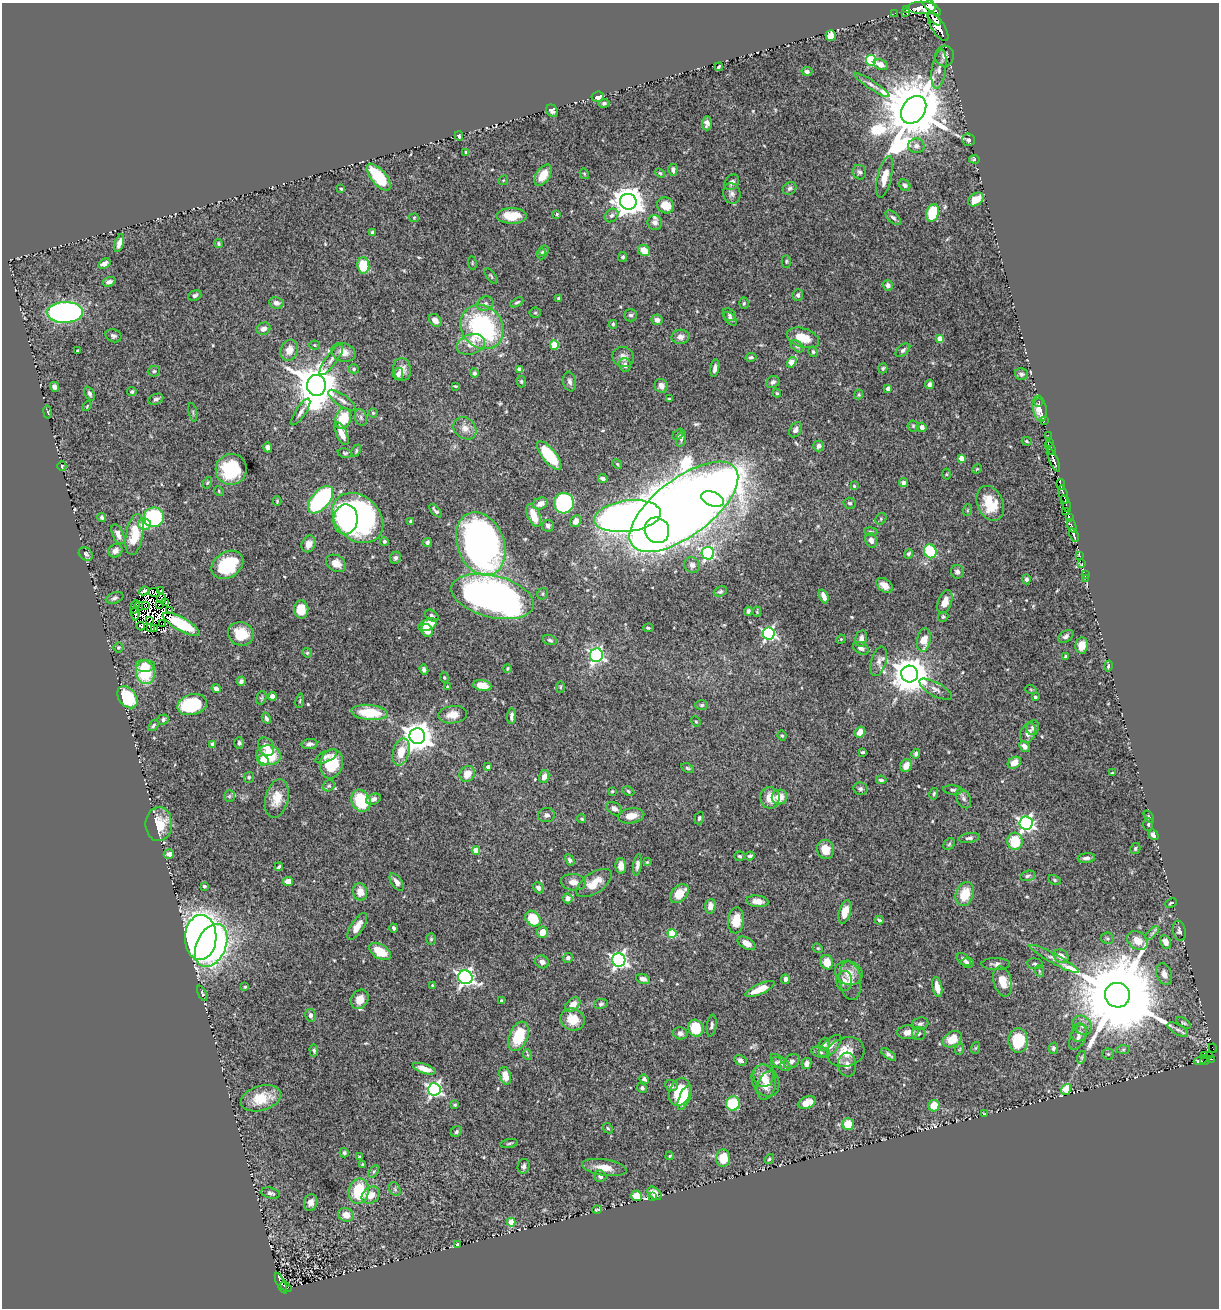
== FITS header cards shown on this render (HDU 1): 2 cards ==
NAXIS1  =                 1217
NAXIS2  =                 1306

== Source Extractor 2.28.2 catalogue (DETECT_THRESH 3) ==
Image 1217 x 1306 px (HDU 1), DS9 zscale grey, 1 PNG px = 1 image px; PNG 1221 x 1310 px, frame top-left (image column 1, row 1306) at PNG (2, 3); each listed source drawn as its Kron ellipse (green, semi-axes under 4 px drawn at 4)
Background 0.604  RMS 0.019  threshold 0.0581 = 3 sigma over >= 5 px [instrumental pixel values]
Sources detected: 549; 11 with non-positive FLUX_AUTO (blend fragments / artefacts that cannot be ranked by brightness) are neither listed nor drawn; of the other 538, the 500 brightest by FLUX_AUTO listed and drawn (38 fainter detections omitted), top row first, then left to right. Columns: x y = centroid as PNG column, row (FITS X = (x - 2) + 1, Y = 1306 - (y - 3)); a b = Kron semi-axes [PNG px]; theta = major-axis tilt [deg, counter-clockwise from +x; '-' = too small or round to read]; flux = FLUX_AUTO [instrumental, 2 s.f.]
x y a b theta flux
931 6 12 4 -40 1700
922 8 14 6 0 2800
906 9 3 2 - 12
906 12 3 2 - 16
895 13 2 2 - 7.9
934 18 9 3 -45 780
938 27 16 6 -57 2500
831 36 5 5 - 17
945 56 10 9 - 5.9
871 60 5 5 - 130
881 65 7 5 -26 8.4
719 67 4 2 - 1.8
939 69 20 7 82 9.8
807 71 5 4 - 3.8
872 85 21 4 -33 6.4
598 97 6 5 - 8.1
604 103 5 4 - 2.3
914 110 15 11 54 15000
552 111 6 5 - 4.5
707 123 7 4 88 4.9
459 136 4 3 - 3
968 140 6 6 - 3.4
916 146 8 7 - 5.2
466 152 3 3 - 1.7
974 159 5 4 - 3
673 170 6 4 88 4.9
859 172 7 6 - 3.2
660 173 6 3 -44 1.6
584 174 5 4 - 1.5
543 175 12 6 56 21
379 177 16 7 -49 68
885 177 21 7 77 18
503 180 5 4 - 1.6
732 182 8 6 50 5.5
905 185 6 5 - 4
790 188 7 6 - 3.5
341 189 3 3 - 1.6
732 193 10 8 -75 5.8
976 199 8 6 36 22
628 202 8 8 - 2000
666 205 9 7 -28 21
933 213 9 6 73 53
557 214 4 3 - 1.4
612 215 7 6 - 4.2
511 216 15 8 -1 29
414 218 4 4 - 1.3
893 218 9 5 -41 3.9
655 222 7 7 - 7.7
372 232 4 3 - 2.1
119 243 9 4 73 6.7
218 244 4 4 - 2.1
644 250 6 5 - 17
544 251 5 4 - 2.2
541 254 5 4 - 3.5
623 257 5 4 - 2.6
786 261 6 4 88 1.8
472 263 7 3 -83 1.3
104 264 7 4 31 5.4
363 266 8 6 -85 37
491 276 9 3 -52 1.9
109 282 7 4 18 5.1
888 285 5 5 - 5.8
195 295 7 5 21 3.3
798 295 6 5 - 3.7
559 298 4 3 - 2.6
517 302 7 3 28 2.1
276 303 7 6 - 5.6
744 303 5 4 - 1.7
485 304 8 7 - 4.7
65 312 18 10 1 410
535 313 5 5 - 1.8
631 315 6 6 - 3.2
729 315 7 5 -42 2.8
730 319 8 5 -45 4.1
435 320 7 5 -48 7.7
657 320 5 5 - 5.6
613 324 4 3 - 1.7
482 327 23 20 -52 200
264 329 7 6 - 7.7
113 336 8 6 -20 3.3
680 337 9 7 3 6.5
803 338 17 9 -17 25
940 339 4 4 - 17
471 344 14 10 17 13
314 345 5 4 - 1.5
554 345 4 4 - 42
797 346 7 4 -41 2.5
289 350 10 8 72 14
903 350 8 5 41 3.5
78 351 4 3 - 2.7
343 352 12 9 -17 12
813 352 5 4 - 2.3
623 357 11 10 - 8
751 357 5 4 - 2.6
331 360 18 5 54 8.4
792 362 6 4 58 29
625 365 7 5 -76 5.2
715 368 9 4 80 5.4
883 368 5 4 - 2.2
354 369 5 4 - 1.9
519 369 4 4 - 4
402 370 11 9 -84 9.4
154 371 6 5 - 2.6
474 373 5 4 - 2.4
398 374 6 5 - 6
1021 374 6 5 - 2.9
521 382 6 4 -88 1.9
570 382 10 6 -81 4.9
773 382 7 5 35 4.1
930 384 5 4 - 4.2
316 385 10 9 - 4800
456 386 3 2 - 1.4
661 386 7 6 - 8.4
54 387 5 4 - 4.6
888 389 4 4 - 9.7
132 392 4 4 - 1.9
89 393 7 4 -65 3.6
777 393 4 3 - 1.6
859 395 5 4 - 1.7
156 399 8 5 22 3.6
669 399 3 3 - 1.8
342 400 16 6 -35 6.2
1039 402 3 2 - 6.9
87 406 5 3 - 1.3
1040 409 13 7 -80 15
48 412 6 3 -80 1.9
193 412 9 3 -79 1.7
301 412 15 5 57 5.4
373 413 4 4 - 1.4
343 418 10 7 72 47
361 418 8 6 -75 3.9
1044 420 2 2 - 6.9
913 426 5 5 - 1.9
922 427 5 4 - 6.5
465 428 12 10 -40 10
796 430 8 5 60 5.7
341 433 12 5 -65 17
678 434 6 4 44 3
1048 435 2 2 - 14
681 439 8 4 76 2.9
1027 441 5 4 - 1.4
1049 442 2 2 - 41
819 446 5 5 - 4.8
267 447 5 4 - 5
1050 448 7 3 -57 490
356 450 6 4 64 2
345 453 7 4 -10 2
549 455 17 6 -51 64
961 458 4 4 - 13
1054 460 13 3 -67 910
617 464 5 4 - 1.5
62 466 5 4 - 2.1
231 469 15 15 - 59
977 469 5 4 - 1.5
946 474 5 3 - 1.3
603 478 5 3 - 4.6
207 483 6 4 59 1.7
903 483 4 4 - 4.2
1061 484 5 3 - 240
854 486 4 4 - 1.6
219 491 5 4 - 1.5
1063 494 9 3 -74 390
713 499 12 7 -22 120
321 500 16 9 49 180
277 501 5 4 - 1.5
564 503 10 10 - 180
850 503 6 5 - 2.8
990 503 18 13 -66 37
540 504 8 5 23 8.9
1066 504 9 3 -70 77
684 507 64 28 37 3600
968 510 6 4 71 1.4
436 511 8 3 -49 3
1066 512 3 2 - 55
534 516 12 6 -65 23
627 516 33 15 7 1300
102 517 4 4 - 2.9
154 517 10 10 - 100
1069 517 4 2 - 62
358 518 28 22 -43 420
346 519 15 12 82 96
881 519 6 5 - 2.1
576 521 6 5 - 7.8
411 522 3 3 - 4.2
144 524 6 6 - 23
548 526 6 6 - 4.2
1072 526 7 3 -68 100
657 530 13 12 - 330
871 532 7 4 -6 2.1
118 534 10 5 -65 7.4
135 534 21 8 80 41
1074 535 7 3 -70 390
871 540 7 5 -69 6.9
384 541 4 4 - 2.9
427 542 4 4 - 3.4
308 544 8 6 66 9
481 544 32 23 -69 640
115 551 7 6 - 5.2
930 551 7 6 - 90
708 553 6 6 - 210
86 554 7 6 - 3.2
909 554 5 4 - 2.8
1080 556 3 2 - 1.4
396 558 6 5 - 3.7
336 563 10 8 -31 12
1082 563 3 2 - 13
227 565 17 12 33 65
692 565 8 7 - 4.9
957 572 7 6 - 4.3
1085 574 2 2 - 5.1
1086 578 2 2 - 5.6
1027 579 5 4 - 3.4
884 585 9 6 -37 10
144 591 5 3 - 1.6
160 591 3 2 - 2
720 591 7 5 22 2.5
154 593 6 2 -24 5.1
543 594 6 5 - 2
492 596 42 21 -14 730
824 596 7 4 -68 8.8
115 598 9 5 18 3.3
161 599 5 2 - 2.8
945 602 12 6 70 14
165 603 4 2 - 9
159 604 3 2 - 2.5
146 605 4 3 - 3.9
139 606 4 2 - 4.7
135 607 7 2 76 3.8
169 610 2 2 - 2.9
301 610 9 7 -89 22
748 611 4 4 - 3.2
757 612 5 4 - 1.4
135 613 7 3 -87 5.2
432 616 7 5 -34 3.3
943 617 5 5 - 2.1
150 620 3 2 - 2.7
163 623 2 2 - 2.9
181 624 21 6 -29 54
428 625 10 5 24 27
141 626 4 3 - 1.5
150 628 4 2 - 2.8
648 628 5 4 - 1.7
155 629 2 2 - 2.1
427 630 6 5 - 12
769 633 6 6 - 230
241 634 13 11 -22 33
1066 636 8 5 31 4.3
861 638 8 6 78 5.8
841 639 5 4 - 1.3
550 640 7 4 -17 2.5
924 640 12 7 81 21
1082 645 8 6 82 14
118 648 5 5 - 1.9
861 648 8 5 -28 6.1
307 653 5 4 - 1.7
596 655 7 6 - 280
1066 657 4 3 - 2.4
879 661 15 7 74 8.1
146 666 10 6 0 18
1108 666 5 4 - 2.5
507 668 4 3 - 1.4
424 669 5 4 - 3.3
145 672 12 9 -80 56
910 674 8 8 - 3300
444 678 5 4 - 1.6
241 681 4 4 - 4.7
482 685 9 5 -10 16
447 687 4 3 - 1.4
560 687 6 4 88 1.6
216 689 5 4 - 7
936 689 18 7 -29 7.7
1031 690 6 3 -20 1.3
272 696 4 4 - 7.4
127 697 12 8 -52 60
1035 697 4 3 - 2.1
261 698 7 5 72 2.3
300 701 7 3 82 1.6
192 705 15 10 14 87
702 705 6 5 - 2.4
369 712 18 7 -6 47
453 715 14 8 7 13
511 716 8 3 85 4
266 718 6 4 -62 2.8
163 719 6 5 - 2.8
696 721 5 4 - 1.7
153 726 6 4 53 2.2
1033 728 8 6 81 3.7
860 732 6 5 - 11
1028 733 10 7 64 8.8
782 735 5 3 - 1.7
417 736 8 8 - 2000
239 743 6 5 - 2.9
212 744 3 3 - 3.5
309 744 8 5 8 4.3
1024 746 6 4 -44 6.7
266 747 10 7 -60 13
401 752 14 8 76 23
863 752 4 3 - 2
916 754 5 4 - 3.4
269 755 12 10 -6 45
326 756 12 5 26 4.8
263 760 5 5 - 16
1014 763 7 5 33 14
331 764 15 11 75 45
906 765 7 5 62 13
488 767 4 4 - 4.6
687 768 7 4 -26 2
1112 773 3 3 - 1.3
467 774 8 7 - 13
249 777 5 5 - 2.4
544 777 6 5 - 8.4
881 780 5 4 - 2.9
329 786 6 5 - 2.3
860 789 7 6 - 3.2
953 790 9 4 -4 3.3
612 791 3 3 - 1.5
628 791 6 4 -28 2.1
934 794 6 4 78 2.4
229 796 5 5 - 2
780 797 8 7 - 17
770 798 11 9 -80 18
277 799 19 11 77 21
373 799 8 5 19 6.1
963 799 10 6 -60 4.5
361 801 11 9 -63 59
614 809 8 6 -32 5.7
546 815 8 7 - 4.2
631 816 13 7 10 15
1149 817 7 3 -55 1.5
699 818 6 4 71 2.7
582 819 5 4 - 1.9
1026 823 6 6 - 400
159 824 17 13 -89 32
1148 824 6 5 - 1.9
1154 835 6 4 -57 7.2
969 838 10 5 9 3.7
1015 841 9 7 -85 46
949 844 6 5 - 2.2
826 849 9 8 - 17
1135 849 5 5 - 2.6
476 851 4 4 - 25
169 854 5 4 - 6.2
740 856 5 4 - 2.4
750 856 4 4 - 3.4
1086 858 9 5 5 4.7
570 860 6 4 -64 2.9
647 862 4 4 - 1.3
637 865 10 4 81 4.8
621 866 8 5 -88 11
279 867 4 2 - 2
1028 876 8 5 18 2.8
1055 880 6 4 -28 2
288 881 5 4 - 11
397 882 10 5 -55 6.7
573 882 12 8 -4 9.4
594 883 20 10 34 21
204 886 4 3 - 1.6
538 888 6 4 -51 4.7
360 892 8 7 - 13
679 893 11 7 46 22
965 894 12 9 70 31
567 898 5 5 - 6.2
757 901 11 6 -6 8.8
1171 903 6 3 26 1.5
710 906 7 5 83 9
845 912 12 6 74 19
533 919 9 7 -47 37
736 920 13 8 83 26
879 920 4 3 - 2.2
357 926 15 6 57 11
394 928 4 3 - 2.6
1179 931 10 6 -80 3.7
543 932 6 5 - 15
672 933 4 4 - 49
1152 933 9 3 45 2.8
201 937 22 16 88 770
1107 938 6 5 - 2.8
431 939 6 5 - 2.2
1137 941 11 8 -34 16
1166 942 7 5 -67 8.8
747 943 10 5 -30 9.2
211 945 23 14 65 540
818 948 5 4 - 1.5
380 951 12 7 -31 28
1061 956 8 6 -33 10
568 958 5 5 - 3.4
1054 959 28 5 -29 9.8
619 960 7 6 - 430
964 960 8 5 -39 4.8
542 962 7 6 - 6.5
827 962 7 6 - 19
967 963 6 5 - 3.3
996 964 14 6 -1 5.1
1035 964 8 5 -4 3.2
1039 971 6 3 -71 1.4
849 973 14 11 -22 17
1164 974 11 7 -71 7.7
465 977 7 6 - 480
643 979 7 4 -16 6.4
785 979 5 4 - 5.1
844 981 10 8 87 7.9
850 981 19 10 -82 15
1003 981 15 9 -75 19
432 985 4 3 - 1.4
245 987 3 3 - 1.5
937 987 10 4 -78 11
760 989 16 5 25 22
202 993 8 4 -64 2.1
1117 995 12 12 - 32000
360 999 10 8 61 16
501 1001 3 3 - 2.2
573 1004 8 6 41 12
601 1004 7 5 11 2.8
310 1015 6 5 - 4.7
573 1020 12 11 - 23
1184 1023 8 3 -31 2
920 1024 8 6 16 3.3
712 1025 11 4 82 3.7
1082 1025 10 8 -46 7.8
696 1028 8 7 - 42
1178 1029 11 5 -30 4.9
908 1032 11 7 3 9
680 1033 7 6 - 4.5
919 1033 7 6 - 3.2
1079 1033 9 7 75 6.2
518 1036 15 9 68 53
1078 1037 13 7 63 6.6
952 1039 10 7 32 22
1018 1040 12 9 -86 50
824 1044 6 5 - 3.9
830 1046 14 7 45 8.2
975 1048 6 4 70 1.6
1053 1048 6 4 77 2.9
1213 1048 4 2 - 2.6
960 1049 6 3 70 1.5
1123 1049 7 4 1 2.4
314 1050 6 4 -86 2.4
820 1052 9 5 -11 3.2
846 1052 19 14 15 27
888 1054 9 4 -37 4
1108 1054 5 5 - 2.2
528 1055 5 3 - 1.3
1204 1056 4 3 - 3.5
1210 1056 4 2 - 32
1082 1057 6 4 71 2.4
1212 1059 3 2 - 4.5
740 1060 6 5 - 5.4
1201 1060 7 4 21 38
1205 1060 5 2 - 33
792 1061 8 6 38 4.1
776 1062 6 5 - 2.3
781 1062 12 5 -38 4.8
806 1064 5 5 - 6.8
847 1065 12 9 -84 8.1
424 1069 12 4 -18 12
505 1076 9 5 -74 17
763 1076 11 10 - 11
644 1079 5 4 - 4.8
765 1081 17 13 -60 17
671 1086 6 5 - 3.3
766 1086 15 9 72 12
642 1088 5 4 - 3
434 1089 6 6 - 320
1066 1089 5 4 - 43
680 1092 14 10 71 57
685 1097 13 5 67 23
261 1098 20 12 16 33
733 1103 7 7 - 63
807 1103 9 6 20 14
455 1105 4 3 - 1.7
934 1106 6 5 - 25
985 1114 4 3 - 1.6
848 1124 6 6 - 30
608 1128 6 4 -45 1.8
456 1132 6 5 - 2.6
509 1143 8 3 11 2
344 1153 5 4 - 2.5
670 1156 4 3 - 1.5
360 1157 3 3 - 2.7
723 1158 9 7 86 29
769 1159 5 4 - 2.3
363 1164 4 3 - 1.6
524 1166 7 6 - 4.5
604 1167 22 8 -9 17
374 1171 7 4 58 2.3
600 1176 6 5 - 4.6
395 1189 7 5 -60 2.6
359 1191 13 10 81 57
270 1193 9 5 -13 3.6
655 1193 8 5 -42 8.2
371 1195 10 7 35 12
637 1196 5 5 - 22
653 1196 3 3 - 2
311 1202 8 6 78 8.7
597 1210 4 2 - 1.6
346 1215 8 7 - 13
511 1222 4 4 - 31
457 1245 4 2 - 2
281 1283 11 3 -65 110
286 1287 6 3 -42 77
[38 fainter detections neither listed nor drawn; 11 non-positive-flux detections neither listed nor drawn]